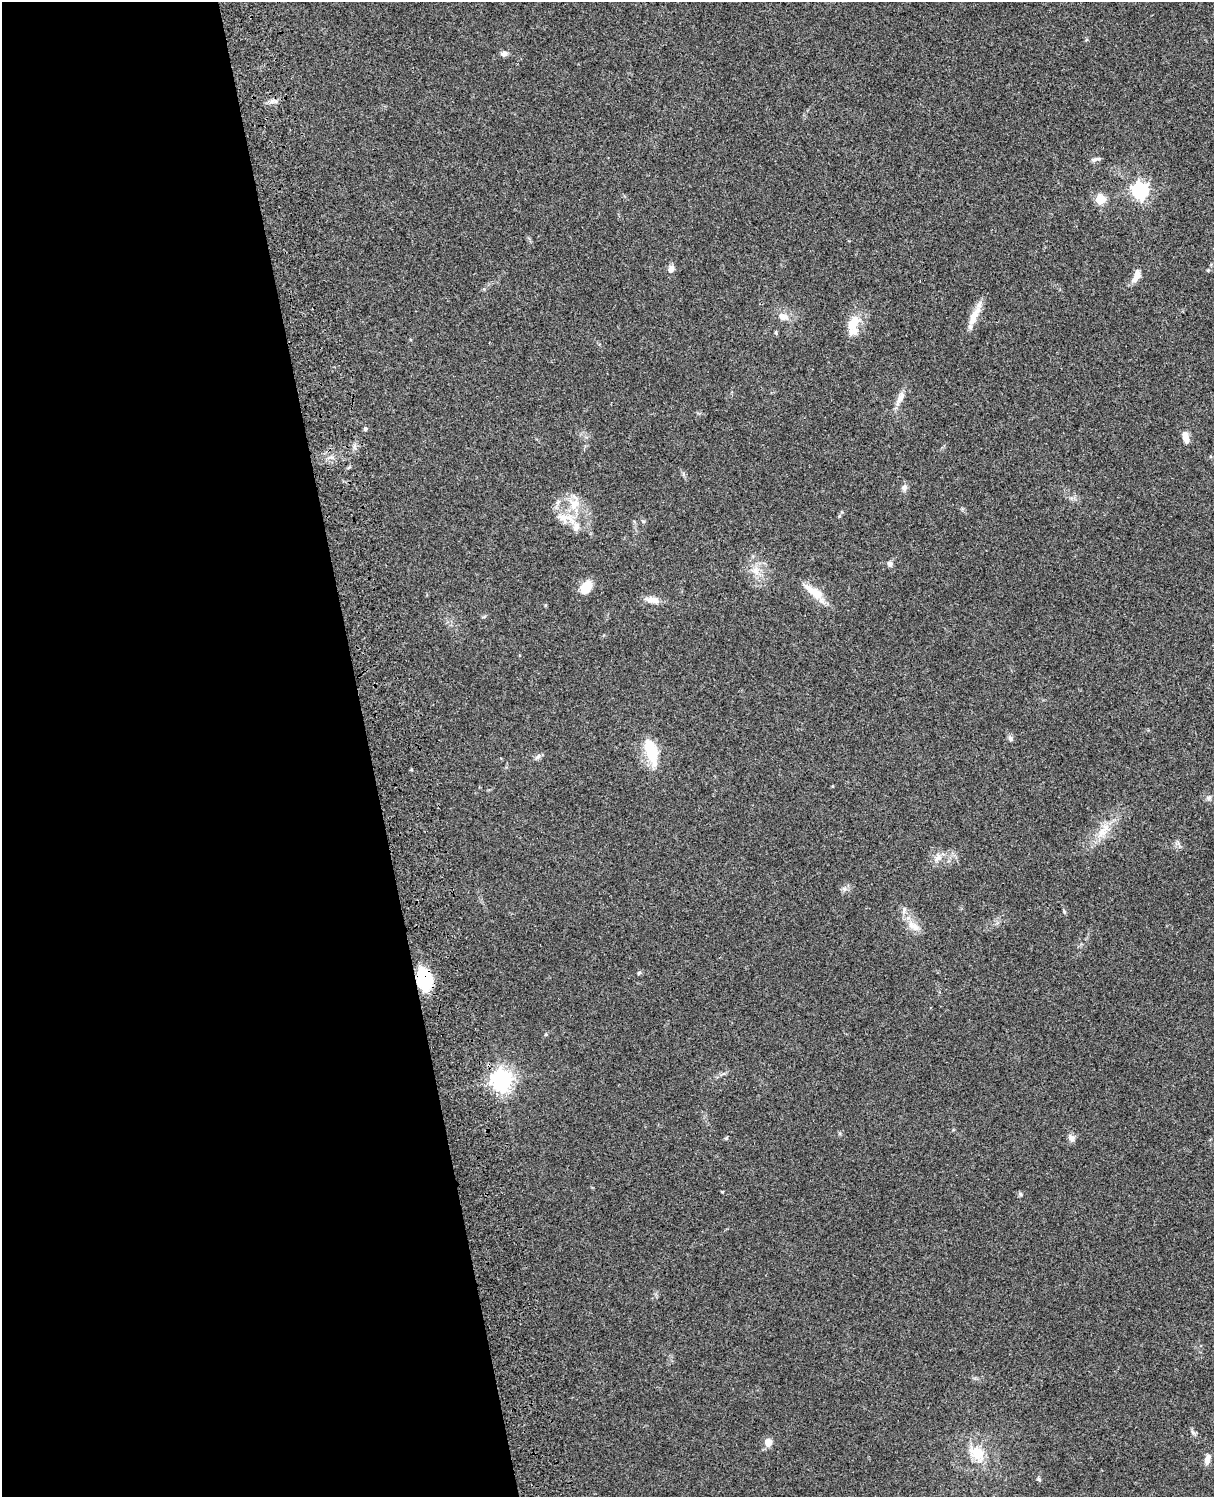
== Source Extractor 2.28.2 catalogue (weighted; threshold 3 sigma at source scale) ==
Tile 5 of 4 x 3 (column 1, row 2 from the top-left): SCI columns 119-1330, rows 1660-3154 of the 5088 x 4927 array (HDU 1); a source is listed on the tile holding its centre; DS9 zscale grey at full resolution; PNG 1216 x 1499 px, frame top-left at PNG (2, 2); no overlay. Shown black and unused: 30% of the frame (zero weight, under 3 of 4 exposures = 6% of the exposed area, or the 3 px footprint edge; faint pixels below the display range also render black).
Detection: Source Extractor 2.28.2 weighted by HDU 2 'WHT'; one run over the whole footprint, this tile lists its part. Background 0.208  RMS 0.0082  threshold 0.037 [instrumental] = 3 sigma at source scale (4.5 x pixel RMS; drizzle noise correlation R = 1.50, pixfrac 1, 0.05/0.05 arcsec/px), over >= 5 px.
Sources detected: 44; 1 inside a brighter object's white glare — not listed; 3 inside a brighter listed object's ellipse — not listed separately; the other 40 listed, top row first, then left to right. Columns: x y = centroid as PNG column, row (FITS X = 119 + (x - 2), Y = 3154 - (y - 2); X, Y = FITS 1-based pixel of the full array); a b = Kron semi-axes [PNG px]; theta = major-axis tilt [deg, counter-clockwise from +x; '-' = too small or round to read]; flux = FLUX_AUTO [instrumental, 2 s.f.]
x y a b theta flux
504 54 8 7 - 2.9
272 101 7 4 20 2.4
1096 159 14 3 12 1.9
1140 191 7 7 - 230
1100 199 5 5 - 36
671 269 10 7 63 4.1
1136 275 17 8 70 6.7
974 314 28 10 73 11
783 317 13 10 -20 6.4
854 323 22 13 64 15
776 333 6 3 -72 0.92
900 397 18 8 65 6.2
365 429 5 5 - 1.4
1186 437 14 7 -80 7.5
904 487 9 7 77 3.2
574 504 18 12 65 13
564 518 23 13 -5 14
890 564 6 6 - 3
756 571 12 8 -79 6.5
586 587 13 9 55 15
814 592 30 10 -34 16
653 600 19 9 -8 7.2
1010 738 8 4 -60 1.7
651 753 20 15 -86 24
538 757 9 6 48 2.3
1209 798 8 6 -14 2.2
1102 832 17 11 65 11
938 858 12 8 35 5.2
1064 911 6 4 -72 1
913 926 19 10 -31 8.8
639 973 5 4 - 1.2
424 979 19 12 -77 43
501 1080 7 7 - 510
726 1138 5 5 - 0.96
1071 1138 9 8 - 3.8
1020 1194 6 4 -71 1.1
768 1442 5 5 - 14
977 1453 21 15 -50 19
1207 1459 12 7 73 4.7
1039 1479 7 5 -48 1.4
Overlapping masked pixels (flux is a lower limit): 2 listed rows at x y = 424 979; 501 1080
Unlisted compact peaks at least as high as the median listed source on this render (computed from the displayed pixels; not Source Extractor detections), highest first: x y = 722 1192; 1193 1432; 643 521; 844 889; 839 516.